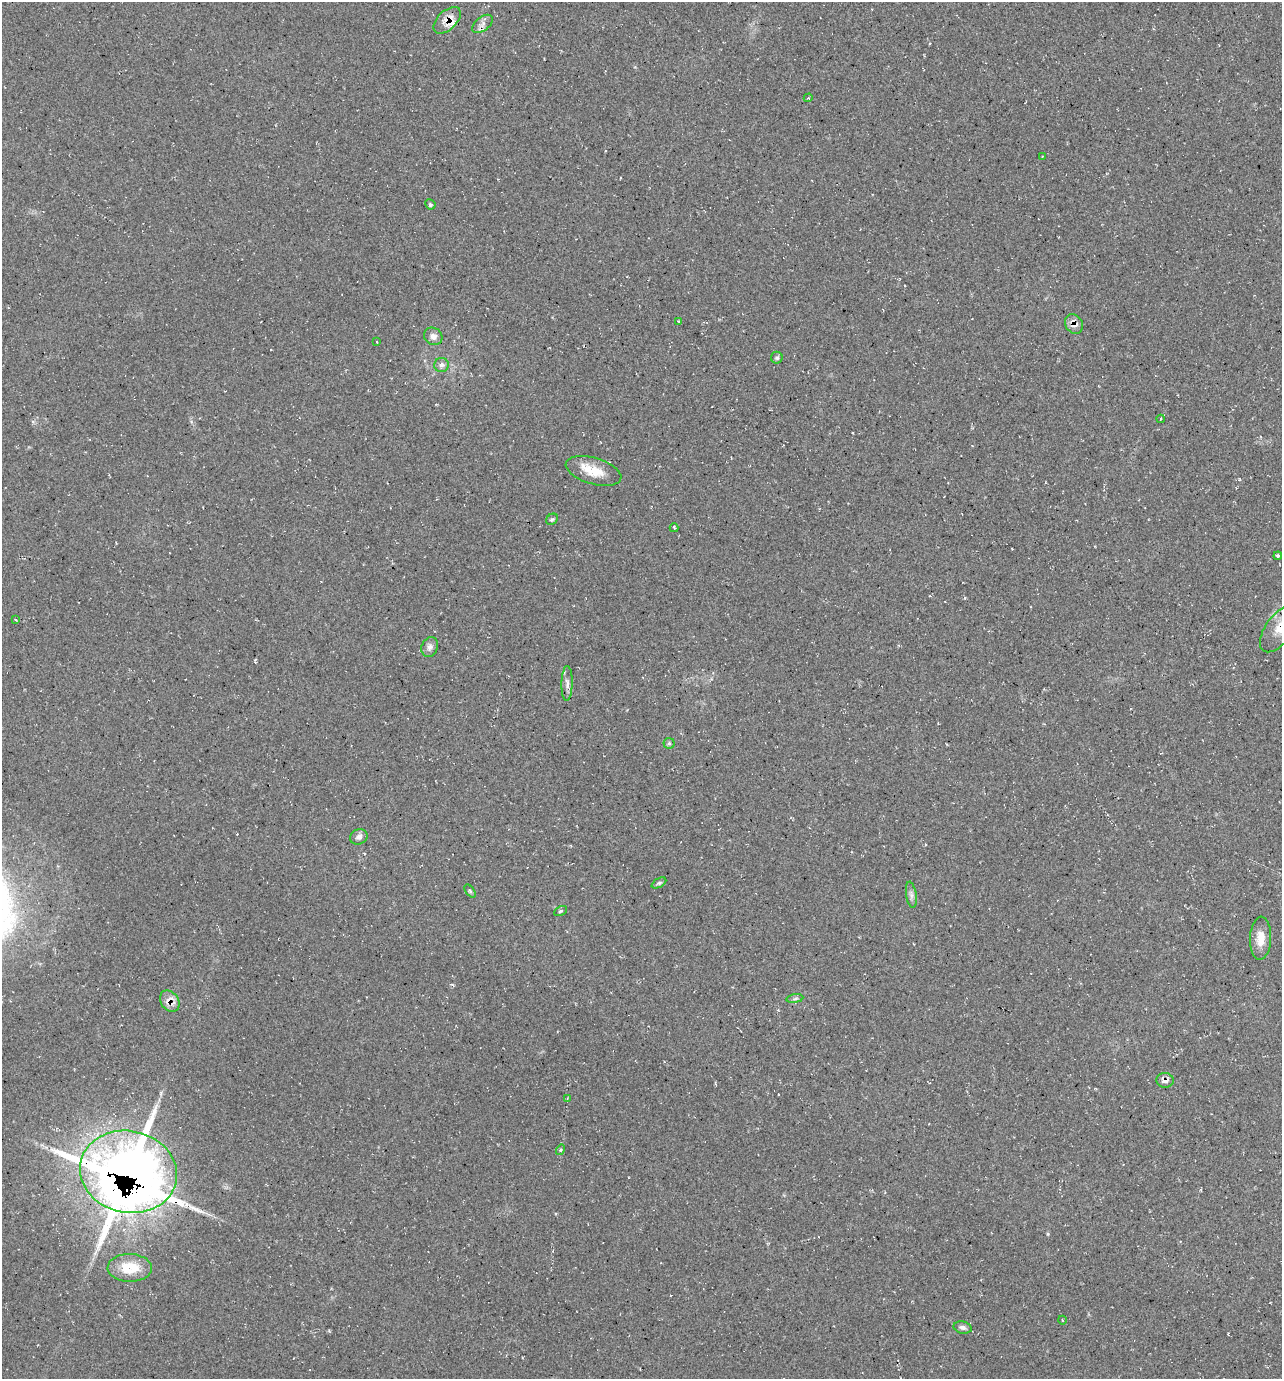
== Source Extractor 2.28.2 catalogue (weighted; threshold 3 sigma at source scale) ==
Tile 6 of 4 x 4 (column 2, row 2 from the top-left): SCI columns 1419-2698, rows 2759-4135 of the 5530 x 5520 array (HDU 1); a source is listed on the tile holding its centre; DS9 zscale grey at full resolution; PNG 1284 x 1381 px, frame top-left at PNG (2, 2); each listed source drawn as its Kron ellipse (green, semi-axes under 4 px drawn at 4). Shown black and unused: <1% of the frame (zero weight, under 2 of 3 exposures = <1% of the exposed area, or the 3 px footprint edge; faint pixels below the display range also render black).
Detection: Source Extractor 2.28.2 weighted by HDU 2 'WHT'; one run over the whole footprint, this tile lists its part. Background 0.244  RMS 0.014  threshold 0.0622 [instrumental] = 3 sigma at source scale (4.5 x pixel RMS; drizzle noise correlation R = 1.50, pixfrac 1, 0.05/0.05 arcsec/px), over >= 5 px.
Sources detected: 42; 1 inside a brighter object's white glare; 2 cosmic-ray / hot-pixel residue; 1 long thin detection or spike segment (spike, bleed or trail) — neither listed nor drawn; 2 inside a brighter listed object's ellipse — not listed separately; the other 36 listed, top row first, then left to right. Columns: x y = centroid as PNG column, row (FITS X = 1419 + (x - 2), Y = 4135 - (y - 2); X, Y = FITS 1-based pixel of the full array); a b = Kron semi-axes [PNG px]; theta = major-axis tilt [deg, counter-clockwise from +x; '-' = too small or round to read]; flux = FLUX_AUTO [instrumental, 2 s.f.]
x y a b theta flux
447 20 17 9 44 17
482 24 12 7 38 6.5
808 98 4 3 - 1.4
1042 156 2 2 - 1
430 204 5 4 - 2.5
678 321 3 2 - 1
1074 324 10 8 -57 11
433 336 9 8 - 7.3
377 342 3 2 - 0.83
777 358 6 6 - 2.6
441 365 7 7 - 5.3
1161 419 4 3 - 1.6
594 471 29 13 -16 30
552 519 6 5 - 2.5
674 528 4 3 - 1.4
1278 556 4 3 - 3
15 619 4 3 - 1.3
1279 629 27 13 54 24
430 647 10 8 68 6.2
567 683 17 5 89 6.9
669 743 5 5 - 2.6
359 837 9 7 22 6
659 883 8 4 30 2.5
470 891 7 4 -53 2.1
911 895 13 5 -81 5.3
561 911 7 4 26 2.1
1261 938 22 10 87 19
795 999 8 4 8 2.9
170 1001 11 8 -53 16
1165 1080 8 7 - 10
567 1099 4 3 - 1.2
561 1150 5 4 - 2.1
128 1172 49 41 -11 1400
130 1268 22 14 -1 38
1062 1320 4 3 - 0.92
963 1327 9 6 -13 4.4
Overlapping masked pixels (flux is a lower limit): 5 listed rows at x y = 447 20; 1074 324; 170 1001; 1165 1080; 128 1172
Isophote crosses this tile's border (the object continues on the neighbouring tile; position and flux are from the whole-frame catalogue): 1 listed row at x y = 1279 629